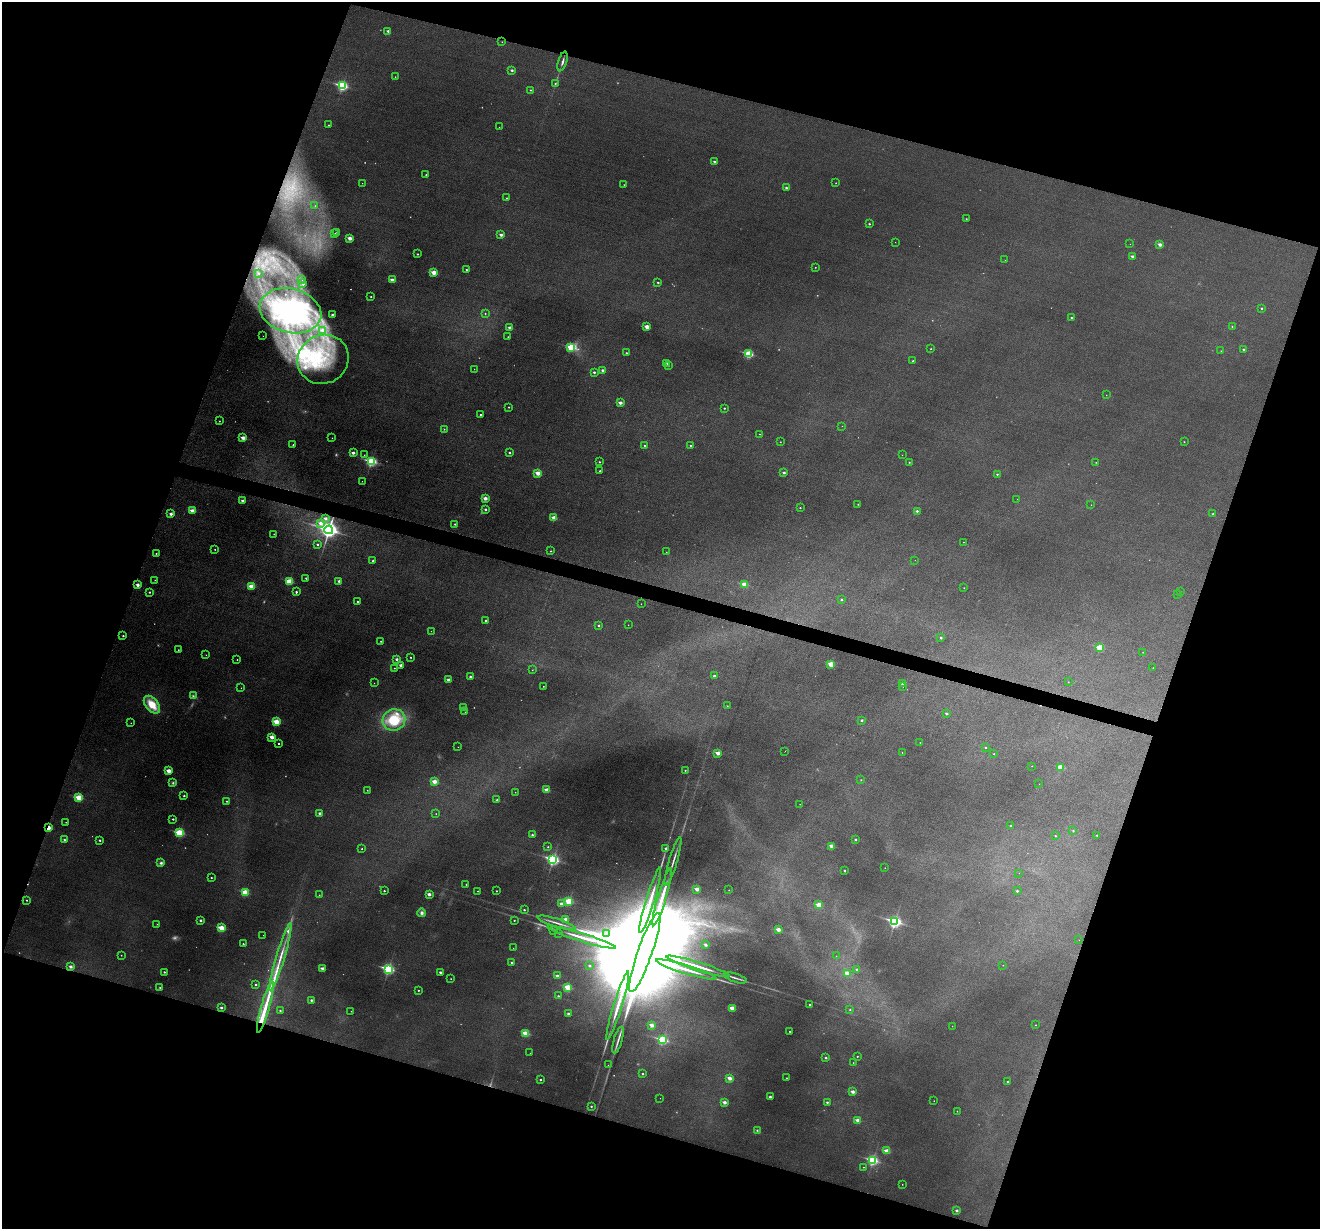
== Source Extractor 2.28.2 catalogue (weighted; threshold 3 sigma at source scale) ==
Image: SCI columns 1-5272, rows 131-5036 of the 5274 x 5294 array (HDU 1 of 3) = the unmasked area's bounding box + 8 px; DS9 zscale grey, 4 x 4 block average (1 PNG px = mean of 4 x 4 image px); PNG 1322 x 1231 px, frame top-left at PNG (2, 2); each listed source drawn as its Kron ellipse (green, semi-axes under 4 px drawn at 4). Shown black and unused: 37% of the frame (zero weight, under 3 of 6 exposures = <1% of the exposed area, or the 3 px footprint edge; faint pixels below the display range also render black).
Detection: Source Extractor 2.28.2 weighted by HDU 2 'WHT'. Background 0.0483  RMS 0.0059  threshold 0.0241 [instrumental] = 3 sigma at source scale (4.09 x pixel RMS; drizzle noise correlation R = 1.36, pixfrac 0.8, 0.05/0.05 arcsec/px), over >= 5 px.
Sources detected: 421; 77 too faint to see at this stretch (4 x 4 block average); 3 inside a brighter object's white glare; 2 cosmic-ray / hot-pixel residue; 2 long thin detections or spike segments (spike, bleed or trail) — neither listed nor drawn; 16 inside a brighter listed object's ellipse — not listed separately; the other 321 listed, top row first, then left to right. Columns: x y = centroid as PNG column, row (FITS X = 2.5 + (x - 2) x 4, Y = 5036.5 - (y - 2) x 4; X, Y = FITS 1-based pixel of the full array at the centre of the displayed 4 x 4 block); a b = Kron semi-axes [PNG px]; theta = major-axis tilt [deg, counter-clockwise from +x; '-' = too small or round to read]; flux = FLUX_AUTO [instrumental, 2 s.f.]
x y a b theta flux
388 31 2 2 - 14
502 42 2 2 - 1.4
562 61 10 2 73 11
512 70 2 2 - 9.7
395 77 2 2 - 1.5
555 83 2 2 - 2.6
342 86 3 2 - 440
530 90 2 2 - 2.5
329 125 2 2 - 1.5
499 127 2 2 - 1.1
714 162 2 2 - 14
426 175 2 2 - 3.2
362 183 2 2 - 0.9
836 183 2 2 - 1.8
624 185 2 2 - 1.5
786 188 2 2 - 8.2
507 198 2 2 - 2.5
315 206 2 2 - 1.2
966 219 2 2 - 2.3
869 224 2 2 - 4.8
337 232 2 2 - 3.6
335 233 2 2 - 1.6
501 235 2 2 - 21
350 238 2 2 - 39
895 242 2 2 - 0.77
1130 244 2 2 - 0.62
1160 244 2 2 - 25
417 254 2 2 - 4.1
1132 256 2 2 - 13
1005 260 2 2 - 0.83
815 267 2 2 - 1.9
466 270 2 2 - 4.5
434 272 2 2 - 72
259 273 2 2 - 4
302 279 2 2 - 15
392 280 2 2 - 31
658 282 2 2 - 5.6
303 284 2 2 - 9.8
371 297 2 2 - 2.9
1261 308 2 2 - 3.5
290 311 31 22 -14 370
485 313 2 2 - 2.5
332 315 2 2 - 14
1072 317 2 2 - 4.5
647 327 2 2 - 59
1232 327 2 2 - 1.8
510 328 2 2 - 32
323 331 2 2 - 25
263 336 2 2 - 1.1
508 337 2 2 - 1.7
571 347 3 2 - 170
931 349 2 2 - 1.5
1243 349 2 2 - 6.2
1221 351 2 2 - 1.6
626 353 2 2 - 5.9
749 354 3 2 - 240
323 359 26 24 32 190
913 361 2 2 - 5.1
667 363 2 2 - 4.3
668 366 2 2 - 1.5
474 369 2 2 - 0.93
602 370 2 2 - 11
594 372 2 2 - 9.6
1106 395 2 2 - 1.1
620 403 2 2 - 27
509 407 2 2 - 2.8
724 408 2 2 - 4.9
481 414 2 2 - 3.7
219 421 2 2 - 2.2
842 426 2 2 - 0.73
444 429 2 2 - 2.4
760 434 2 2 - 1.7
243 438 2 2 - 44
332 438 2 2 - 1.3
780 442 2 2 - 1.4
1184 442 2 2 - 1.8
293 445 2 2 - 2.5
645 445 2 2 - 3.7
691 446 2 2 - 4.6
353 453 2 2 - 24
509 453 2 2 - 5.5
364 455 2 2 - 1.6
902 455 2 2 - 1
371 461 3 2 - 440
599 462 2 2 - 3.4
909 462 2 2 - 3
1096 462 2 2 - 1.2
600 471 2 2 - 4
784 472 2 2 - 12
538 473 2 2 - 56
997 474 2 2 - 4.4
362 481 2 2 - 1.1
485 498 2 2 - 33
1017 499 2 2 - 0.71
242 501 2 2 - 18
858 504 2 2 - 3
1091 505 2 2 - 0.91
800 508 2 2 - 3.2
485 509 2 2 - 8.8
192 511 2 2 - 46
917 511 2 2 - 7.2
171 514 2 2 - 21
1213 514 2 2 - 6.6
325 518 2 2 - 21
554 518 2 2 - 60
321 523 2 2 - 25
455 524 2 2 - 4.6
329 530 4 3 - 2300
274 534 2 2 - 2.3
963 542 2 2 - 1.4
317 544 2 2 - 6
215 549 2 2 - 2.1
551 551 2 2 - 3.2
666 552 2 2 - 1.3
156 553 2 2 - 3.5
915 560 2 2 - 0.58
373 561 2 2 - 7.1
306 578 2 2 - 5
155 580 2 2 - 1.4
289 581 2 2 - 160
339 581 2 2 - 16
744 584 2 2 - 81
138 585 2 2 - 25
251 586 2 2 - 84
964 588 2 2 - 1.2
149 592 2 2 - 4.5
296 592 2 2 - 7.2
1180 592 2 2 - 2.1
1177 594 2 2 - 2.1
841 600 2 2 - 5.4
358 602 2 2 - 5.9
641 604 2 2 - 0.9
486 621 2 2 - 3
628 625 2 2 - 1.1
599 626 2 2 - 6.1
431 631 2 2 - 1.1
123 636 2 2 - 5.8
941 638 2 2 - 7.6
381 641 2 2 - 2.1
1100 648 2 2 - 140
178 650 2 2 - 2
1143 652 2 2 - 1.6
206 655 2 2 - 1.1
411 657 2 2 - 3.2
397 659 2 2 - 14
237 660 2 2 - 2.7
831 664 2 2 - 84
401 665 2 2 - 30
394 668 2 2 - 1.8
1153 668 2 2 - 2.3
532 670 2 2 - 1.5
714 676 2 2 - 9.6
470 677 2 2 - 9.9
448 680 2 2 - 29
1068 682 2 2 - 1.5
374 683 2 2 - 1.1
902 683 2 2 - 18
543 686 2 2 - 1.6
903 687 2 2 - 0.76
241 688 2 2 - 1.3
193 696 3 2 - 4.8
152 705 10 6 -50 74
727 706 2 2 - 2.8
463 707 2 2 - 11
465 712 2 2 - 1.7
946 713 2 2 - 8.5
394 720 11 10 - 130
862 720 2 2 - 9.5
276 722 2 2 - 110
131 723 2 2 - 1.4
272 737 2 2 - 46
920 742 2 2 - 1.2
279 744 2 2 - 3.4
458 747 2 2 - 1.2
985 748 2 2 - 3.9
785 751 2 2 - 1.5
902 752 2 2 - 1.1
718 753 2 2 - 44
994 754 2 2 - 2.6
1032 766 2 2 - 1.6
1060 767 2 2 - 80
685 770 2 2 - 3.1
169 771 2 2 - 59
861 780 2 2 - 2.2
434 781 2 2 - 57
173 783 3 3 - 5.3
1039 784 2 2 - 0.65
367 790 2 2 - 1.8
547 790 2 2 - 55
515 792 2 2 - 1
184 796 2 2 - 6.3
79 798 2 2 - 170
497 800 2 2 - 12
226 801 2 2 - 3.7
800 804 2 2 - 1.2
319 813 2 2 - 9.5
436 814 2 2 - 1.3
173 819 2 2 - 5.8
66 822 2 2 - 1.7
1011 826 2 2 - 3.6
48 828 2 2 - 90
1073 831 2 2 - 3.7
180 833 3 2 - 300
532 835 2 2 - 7.7
1097 835 2 2 - 4
1055 836 2 2 - 2.3
64 840 2 2 - 6.6
100 840 2 2 - 5.1
855 840 2 2 - 6.9
832 846 2 2 - 50
548 847 2 2 - 3
666 848 2 2 - 15
362 849 2 2 - 2.5
553 860 3 3 - 670
673 862 25 2 73 19
161 863 3 3 - 7.6
885 868 2 2 - 1.4
844 871 2 2 - 5.8
1019 873 2 2 - 0.56
211 878 2 2 - 2.4
466 884 2 2 - 2
697 889 2 2 - 37
729 890 2 2 - 1.4
384 891 2 2 - 5.1
478 891 2 2 - 2.3
496 891 2 2 - 3.5
1017 891 2 2 - 7.2
245 892 2 2 - 130
429 894 2 2 - 25
319 895 2 2 - 1.7
662 897 30 2 73 56
26 900 2 2 - 3
650 900 34 2 73 49
569 901 2 2 - 190
561 903 2 2 - 16
819 905 2 2 - 71
524 910 2 2 - 5.2
422 913 4 3 - 11
565 919 2 2 - 17
200 920 2 2 - 11
514 920 2 2 - 3.3
895 922 3 3 - 730
556 923 20 2 -17 15
157 924 2 2 - 1.5
221 928 2 2 - 120
553 930 2 2 - 1
778 930 2 2 - 38
559 933 2 2 - 3.2
606 933 2 2 - 4.9
263 935 2 2 - 0.82
581 937 36 2 -17 53
1079 940 2 2 - 0.48
243 944 2 2 - 4.6
705 945 2 2 - 14
513 948 2 2 - 0.72
645 952 42 7 71 270000
121 955 2 2 - 1.5
836 956 2 2 - 0.83
280 957 35 2 73 43
512 962 2 2 - 5.7
1003 965 2 2 - 0.82
589 966 2 2 - 8.9
698 966 33 2 -17 56
71 967 2 2 - 22
322 968 2 2 - 29
388 969 3 2 - 600
686 969 31 2 -17 42
857 970 2 2 - 7.1
164 972 2 2 - 5.6
440 972 2 2 - 12
847 973 2 2 - 53
557 976 2 2 - 22
736 978 12 2 -18 12
451 979 2 2 - 1.4
256 985 2 2 - 5.4
568 987 2 2 - 140
160 988 2 2 - 6.6
418 990 2 2 - 3.2
558 996 2 2 - 4.6
311 1000 2 2 - 8.4
809 1005 2 2 - 3.6
618 1006 36 2 73 54
265 1007 26 3 74 77
221 1008 2 2 - 11
732 1008 2 2 - 64
850 1010 2 2 - 3.7
280 1011 2 2 - 4.8
351 1011 2 2 - 1.3
568 1014 2 2 - 17
652 1025 2 2 - 41
1035 1025 2 2 - 1.8
952 1026 2 2 - 0.93
790 1031 2 2 - 2.6
526 1033 2 2 - 110
618 1040 14 2 74 16
662 1040 3 2 - 360
530 1053 2 2 - 1.2
857 1056 2 2 - 2.6
826 1058 2 2 - 6.6
853 1063 2 2 - 1.5
608 1065 2 2 - 1
642 1074 2 2 - 5
730 1078 2 2 - 41
786 1078 2 2 - 3.4
540 1080 2 2 - 6.1
1008 1081 2 2 - 4.6
853 1092 2 2 - 31
770 1097 2 2 - 12
660 1098 2 2 - 0.69
934 1101 2 2 - 1
724 1102 2 2 - 26
827 1102 2 2 - 6.1
591 1106 2 2 - 4.5
957 1111 2 2 - 2.2
858 1120 2 2 - 47
757 1130 3 2 - 2.3
887 1151 2 2 - 68
873 1160 3 2 - 420
863 1167 2 2 - 1.3
902 1184 2 2 - 1.2
957 1211 2 2 - 16
Overlapping masked pixels (flux is a lower limit): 2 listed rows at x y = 138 585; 48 828
Diffuse or blended objects may show on this block-average render without a row.